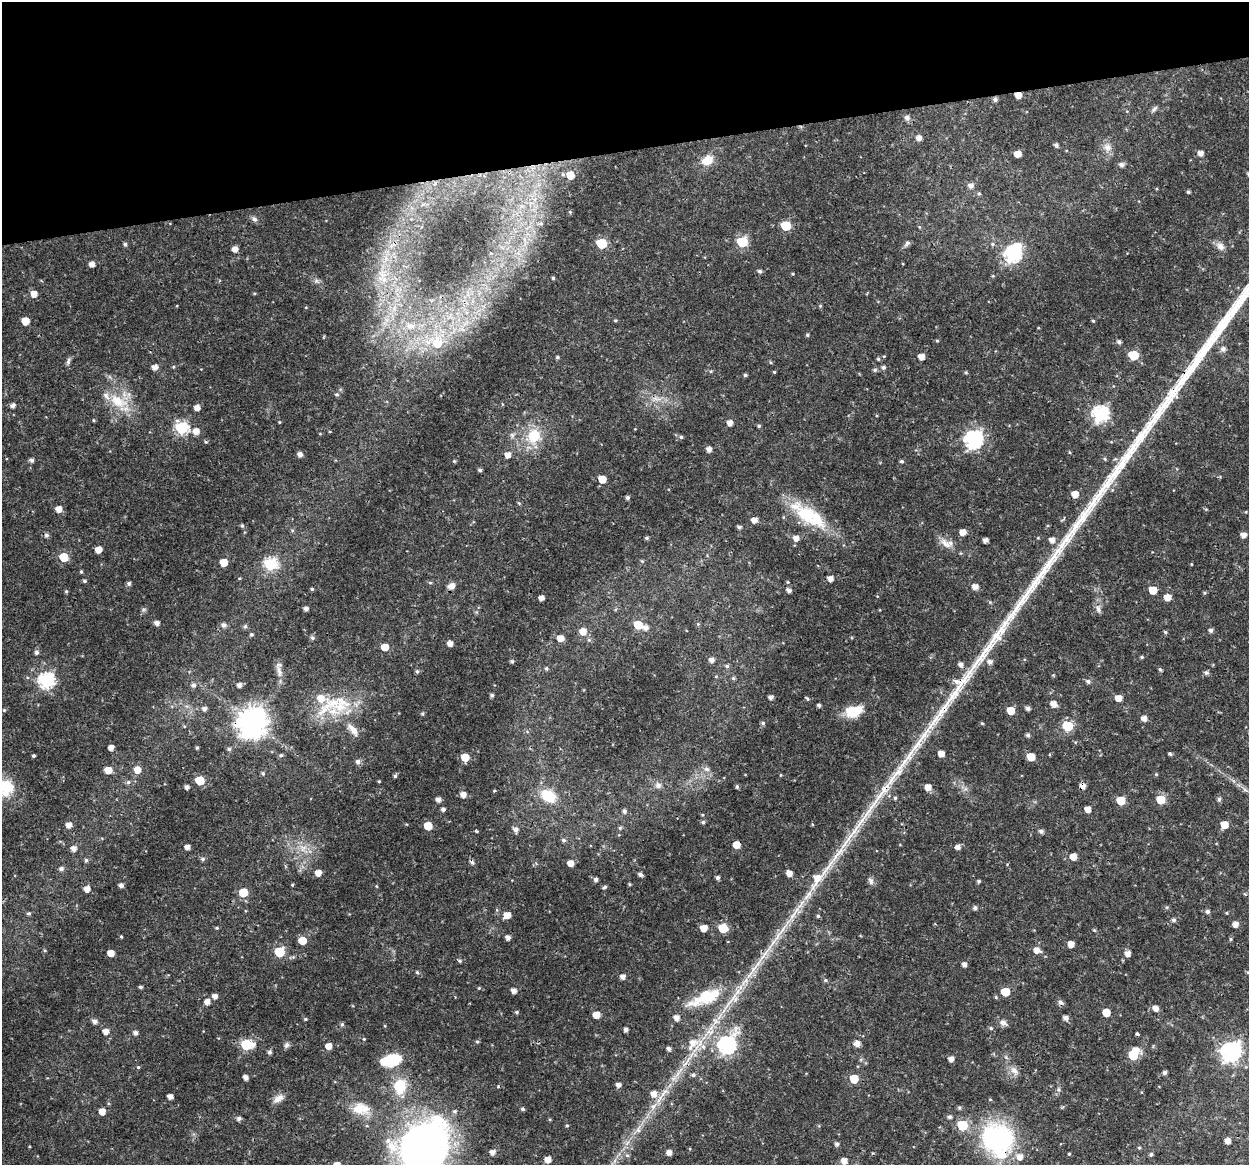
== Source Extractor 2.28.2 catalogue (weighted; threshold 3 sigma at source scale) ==
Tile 3 of 4 x 4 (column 3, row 1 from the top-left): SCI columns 2496-3742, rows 3527-4689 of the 4992 x 4776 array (HDU 1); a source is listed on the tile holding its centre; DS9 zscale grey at full resolution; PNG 1251 x 1167 px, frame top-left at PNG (2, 2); no overlay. Shown black and unused: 13% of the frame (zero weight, under 3 of 4 exposures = <1% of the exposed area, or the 3 px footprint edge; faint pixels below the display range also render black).
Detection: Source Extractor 2.28.2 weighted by HDU 2 'WHT'; one run over the whole footprint, this tile lists its part. Background 0.0239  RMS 0.0019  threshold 0.00876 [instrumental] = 3 sigma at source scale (4.5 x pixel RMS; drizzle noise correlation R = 1.50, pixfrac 1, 0.0396/0.0396 arcsec/px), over >= 5 px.
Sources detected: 365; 3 inside a brighter object's white glare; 4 cosmic-ray / hot-pixel residue — not listed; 9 inside a brighter listed object's ellipse — not listed separately; the other 349 listed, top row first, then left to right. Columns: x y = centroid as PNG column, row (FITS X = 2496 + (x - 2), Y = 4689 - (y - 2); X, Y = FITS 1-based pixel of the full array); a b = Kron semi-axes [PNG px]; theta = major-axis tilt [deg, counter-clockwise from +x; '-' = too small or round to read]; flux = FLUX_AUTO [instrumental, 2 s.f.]
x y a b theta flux
1018 95 5 4 - 2.1
995 100 5 5 - 0.55
1154 109 10 4 51 0.49
907 118 6 6 - 0.82
919 138 5 5 - 1.1
1056 145 4 4 - 0.59
1107 147 13 10 -50 1.4
1200 153 6 5 - 1.1
1018 154 5 5 - 1.9
707 160 15 11 33 2.8
1122 165 6 5 - 0.78
570 175 5 5 - 3.1
971 186 7 6 - 0.92
1188 192 4 3 - 0.35
979 194 5 5 - 0.29
254 219 9 6 -43 0.6
541 224 6 4 -19 0.24
786 226 6 5 - 11
919 227 5 4 - 0.22
742 242 6 6 - 14
602 243 6 6 - 10
907 243 10 5 55 0.57
125 244 5 4 - 0.43
993 244 5 5 - 0.33
1220 246 12 8 -44 1.2
235 249 5 5 - 1.3
1012 254 7 7 - 46
92 264 5 4 - 1.2
760 271 5 5 - 0.46
793 274 4 3 - 0.21
381 276 23 12 68 4.4
553 278 5 4 - 0.33
316 281 8 6 -2 0.57
254 293 5 3 - 0.19
34 294 6 6 - 1.6
820 306 5 4 - 0.2
394 308 11 6 65 1.5
615 320 5 3 - 0.22
25 321 5 5 - 3
1093 321 4 4 - 0.25
1223 323 53 11 54 9.6
807 335 5 4 - 0.27
436 341 38 33 21 20
937 341 4 4 - 0.21
1119 342 5 5 - 0.49
1223 349 8 6 3 0.66
1133 355 6 5 - 8.6
557 357 5 4 - 0.31
921 357 5 5 - 1.8
878 359 5 4 - 0.26
68 361 11 5 80 0.54
155 367 5 5 - 1.2
173 367 5 4 - 0.21
883 367 5 5 - 0.51
875 370 5 5 - 0.39
774 372 4 3 - 0.19
966 372 6 4 -1 0.22
745 375 4 3 - 0.35
337 394 6 5 - 0.34
657 399 16 4 -8 1.1
118 401 30 15 -30 6.1
13 406 5 5 - 0.76
197 408 5 5 - 1.3
1100 414 7 7 - 43
93 420 4 4 - 0.21
279 422 4 4 - 0.18
730 423 5 5 - 1.4
759 426 4 4 - 0.29
181 428 7 6 - 25
196 431 6 6 - 1.7
320 434 5 3 - 0.15
512 435 8 6 -77 0.54
534 436 22 19 57 6.3
681 437 5 5 - 0.42
973 440 8 7 - 60
206 442 5 4 - 0.25
709 449 5 4 - 1
1069 452 5 3 - 0.17
300 454 5 5 - 0.97
508 455 5 5 - 1.3
1105 459 5 4 - 0.28
31 460 5 4 - 0.6
454 461 4 4 - 0.23
902 461 4 4 - 0.37
480 470 4 4 - 0.38
602 479 5 5 - 3.1
1075 494 6 5 - 2
628 497 4 4 - 0.5
59 509 5 5 - 1.6
806 514 45 22 -41 10
754 520 6 5 - 1.3
242 526 5 4 - 0.31
739 527 4 4 - 0.56
963 532 5 5 - 1.6
46 535 6 5 - 0.61
1243 535 5 4 - 1.2
647 538 5 4 - 0.31
796 538 6 5 - 1.3
985 540 4 4 - 0.95
1052 540 5 5 - 1.2
945 544 18 9 -41 1.6
98 550 5 5 - 2.1
64 557 6 5 - 6.8
642 561 5 4 - 0.23
224 562 5 5 - 3.9
270 564 7 6 - 24
1191 564 4 2 - 0.13
81 572 4 3 - 0.27
830 579 5 5 - 1.3
85 581 4 4 - 0.37
788 582 4 4 - 0.2
430 583 5 4 - 0.26
129 584 5 5 - 0.5
451 586 9 7 25 1.2
975 586 6 5 - 1.3
312 589 4 3 - 0.29
789 590 5 4 - 0.71
1153 590 5 5 - 4
66 591 5 4 - 0.24
1205 593 5 4 - 0.26
1167 597 5 5 - 2.2
541 598 4 4 - 1.2
306 609 4 4 - 0.72
1098 609 12 6 -66 0.84
157 623 5 4 - 0.96
698 624 5 4 - 0.22
224 625 6 6 - 0.7
638 625 6 5 - 5.3
245 626 5 5 - 0.44
646 628 6 5 - 1
1211 630 5 5 - 0.57
583 631 7 7 - 2.1
1165 632 5 4 - 0.28
251 634 4 4 - 0.3
312 638 6 5 - 0.47
560 638 6 6 - 1.7
589 640 6 5 - 0.38
450 643 5 4 - 1.2
385 647 5 5 - 3.2
36 652 6 5 - 0.57
1142 657 4 4 - 0.28
712 660 6 5 - 0.92
512 661 6 5 - 0.29
990 662 6 6 - 0.9
960 664 6 5 - 0.79
727 666 6 5 - 0.39
546 668 5 5 - 0.34
1160 669 5 4 - 0.32
279 671 21 7 -76 1.4
417 671 5 4 - 0.38
1206 673 6 5 - 0.5
733 678 5 5 - 0.31
46 680 7 7 - 41
1088 681 6 5 - 0.57
193 685 7 6 - 0.66
239 685 5 4 - 0.92
492 695 4 4 - 0.42
771 697 4 4 - 0.7
807 698 7 4 -43 0.28
1118 698 6 5 - 1.9
331 703 53 20 36 9.8
1053 704 6 5 - 1.4
819 705 4 4 - 0.45
1028 708 5 4 - 0.71
204 709 5 5 - 0.74
4 710 4 4 - 0.24
1011 710 5 5 - 3.5
854 711 21 12 15 5.4
422 714 6 4 1 0.25
1144 718 5 5 - 1.1
252 722 10 9 - 300
763 723 5 5 - 0.35
982 723 5 4 - 0.19
184 726 5 3 - 0.17
1068 726 6 6 - 13
353 730 19 8 -50 1.8
1028 735 5 4 - 0.51
197 747 4 3 - 0.27
111 748 4 4 - 1.2
229 749 5 5 - 0.42
941 754 5 4 - 1.8
1049 754 4 3 - 0.19
1170 754 5 4 - 0.31
281 755 6 4 15 0.34
33 756 3 3 - 0.33
465 757 6 5 - 3.8
1031 757 6 5 - 3.2
358 761 6 6 - 0.74
707 769 9 7 -30 0.8
108 770 6 5 - 2.8
137 770 6 6 - 2.1
263 773 5 4 - 0.32
1156 774 5 4 - 0.2
781 775 4 3 - 0.16
395 776 5 4 - 0.39
200 781 6 5 - 6.8
379 781 4 3 - 0.19
128 782 6 5 - 0.48
658 785 9 8 - 0.9
1082 786 5 5 - 1.5
5 787 22 20 -6 8.5
187 787 4 4 - 0.63
737 787 5 4 - 0.38
928 787 5 5 - 1.7
1245 790 8 4 -37 0.55
494 791 4 4 - 0.18
463 794 5 5 - 1.5
548 796 15 11 -28 6.4
895 798 4 4 - 0.29
438 799 5 5 - 0.92
1160 799 6 5 - 5.4
1219 799 5 5 - 0.44
1121 800 6 5 - 5.3
443 809 5 4 - 0.6
1088 809 5 5 - 1.6
624 811 5 5 - 0.52
702 815 5 4 - 0.21
703 822 5 4 - 0.41
69 825 6 5 - 1.3
1224 825 5 5 - 3
428 826 5 5 - 4.4
620 828 5 4 - 0.28
516 829 7 7 - 0.85
476 831 5 3 - 0.25
1041 831 7 5 -28 0.46
564 840 6 5 - 0.46
736 845 5 5 - 2.7
187 847 4 4 - 1
958 847 6 5 - 0.89
303 848 11 11 - 2
74 849 6 6 - 1.1
1073 857 5 5 - 2.1
202 859 5 5 - 0.43
86 860 6 4 78 0.42
570 863 5 5 - 1.8
61 869 6 5 - 0.62
318 873 5 5 - 1.7
789 873 5 5 - 1.4
640 874 5 4 - 0.64
717 878 5 4 - 0.52
596 879 4 4 - 0.58
817 879 64 13 49 8.9
871 881 10 6 -68 0.66
979 881 4 4 - 0.31
630 884 4 3 - 0.21
121 885 4 4 - 0.74
292 885 4 3 - 0.18
377 886 5 3 - 0.17
605 887 5 4 - 0.36
87 889 6 5 - 1.4
243 892 6 6 - 5.5
1167 907 5 5 - 0.3
975 908 5 5 - 0.59
497 910 5 3 - 0.23
1207 911 5 5 - 0.51
29 913 5 5 - 0.36
1227 913 4 3 - 0.17
507 915 6 5 - 2.1
818 916 4 4 - 0.33
1174 920 5 5 - 0.49
1235 924 5 5 - 1.3
217 928 5 4 - 0.24
703 928 5 5 - 2.2
723 928 6 5 - 7.6
1094 930 5 4 - 0.23
121 936 3 3 - 0.2
508 938 5 4 - 0.9
1230 939 5 4 - 0.24
302 941 5 5 - 3.8
1071 944 5 5 - 1.9
1037 950 7 6 - 1.5
279 952 6 6 - 10
111 953 5 5 - 2
1128 954 5 5 - 1.3
460 961 6 4 -2 0.32
964 964 5 4 - 0.79
417 972 5 5 - 0.28
623 977 5 5 - 1
825 980 6 4 -14 0.34
140 987 4 4 - 0.37
479 988 5 3 - 0.17
514 991 5 5 - 1.1
1005 992 6 5 - 5.4
215 996 5 5 - 0.99
705 997 37 14 24 10
207 1002 5 5 - 1.4
1155 1008 6 5 - 1.3
516 1012 5 4 - 0.33
1106 1012 5 5 - 3.7
596 1015 5 5 - 2
677 1018 5 5 - 1.2
1066 1018 6 5 - 0.81
305 1019 5 4 - 0.24
95 1021 6 5 - 0.79
1003 1023 11 7 -23 0.91
342 1024 5 4 - 0.37
991 1028 5 5 - 0.32
626 1029 4 4 - 0.65
106 1031 5 5 - 1.3
136 1033 5 5 - 0.75
1137 1034 4 2 - 0.39
364 1039 4 4 - 0.18
477 1042 5 4 - 0.29
693 1042 11 9 2 2.2
857 1044 6 5 - 1.3
246 1045 7 6 - 16
286 1045 8 7 - 0.55
727 1045 9 7 53 58
328 1046 5 5 - 1.7
703 1047 9 6 -63 0.9
669 1049 4 4 - 0.65
269 1052 5 5 - 0.49
1231 1052 8 8 - 96
1133 1054 8 6 56 11
951 1059 5 4 - 1.1
391 1061 18 11 21 8.3
138 1067 5 4 - 0.25
1014 1071 14 8 -51 1.3
1165 1073 4 4 - 0.5
246 1077 5 4 - 1
854 1079 6 5 - 4.7
618 1085 5 5 - 0.88
400 1086 15 12 79 6.2
1059 1089 7 4 -71 0.38
654 1094 7 7 - 1.7
170 1096 4 4 - 1.1
278 1098 15 8 36 1.4
990 1099 5 3 - 0.17
653 1107 14 7 62 1.7
959 1108 5 5 - 0.34
361 1109 25 16 -9 4.7
523 1109 4 4 - 0.35
102 1111 5 5 - 2
949 1117 5 4 - 0.47
239 1118 5 5 - 0.62
567 1125 4 3 - 0.2
962 1125 6 6 - 12
998 1138 27 24 -7 34
1228 1141 5 5 - 1.3
837 1144 5 5 - 0.56
425 1148 58 48 44 90
1139 1148 4 3 - 0.25
492 1152 6 6 - 1
669 1152 5 5 - 1.1
1069 1154 3 3 - 0.23
1151 1154 5 4 - 0.34
1020 1157 7 7 - 1.4
548 1159 5 5 - 1.7
844 1161 6 6 - 1.5
Overlapping masked pixels (flux is a lower limit): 5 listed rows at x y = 1018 95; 252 722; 1082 786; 736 845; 998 1138
Isophote crosses this tile's border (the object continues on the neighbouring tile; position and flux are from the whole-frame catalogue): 2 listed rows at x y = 5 787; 425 1148